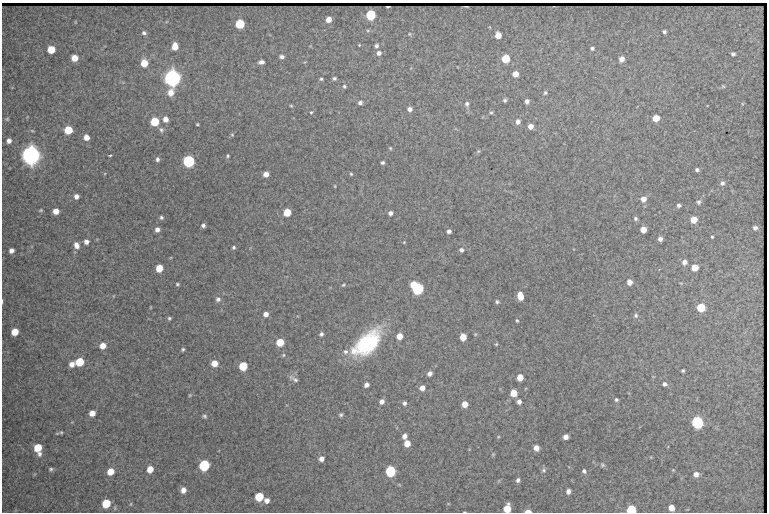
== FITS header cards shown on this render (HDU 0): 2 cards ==
NAXIS1  =                  765 /fastest changing axis
NAXIS2  =                  510 /next to fastest changing axis

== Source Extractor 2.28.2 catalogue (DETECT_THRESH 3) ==
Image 765 x 510 px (HDU 0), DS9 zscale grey, 1 PNG px = 1 image px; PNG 769 x 514 px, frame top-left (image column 1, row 510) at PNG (2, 3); no overlay
Background 2840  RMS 13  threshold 40.1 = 3 sigma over >= 5 px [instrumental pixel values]
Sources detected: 169; all 169 listed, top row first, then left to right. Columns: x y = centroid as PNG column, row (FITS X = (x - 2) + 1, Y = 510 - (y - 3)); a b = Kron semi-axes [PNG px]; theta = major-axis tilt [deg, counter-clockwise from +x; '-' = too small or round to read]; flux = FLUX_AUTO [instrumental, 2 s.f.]
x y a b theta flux
370 15 5 5 - 7.8e+04
329 19 5 4 - 7.5e+03
75 22 5 3 - 7.3e+02
240 24 5 5 - 4.7e+04
664 32 4 3 - 1.8e+03
144 33 6 4 -18 2.0e+03
409 34 5 5 - 1.2e+03
498 35 5 5 - 1.1e+04
359 45 3 2 - 6.2e+02
175 46 6 5 - 1.2e+04
376 46 5 4 - 2.1e+03
592 48 4 4 - 1.8e+03
51 50 5 5 - 2.2e+04
379 53 6 5 - 3.3e+03
733 54 4 4 - 2.0e+03
282 57 5 4 - 2.6e+03
75 58 5 5 - 1.2e+04
506 59 5 5 - 3.7e+04
621 59 5 5 - 6.0e+03
261 62 7 5 6 3.5e+03
144 63 6 5 - 1.9e+04
515 74 5 5 - 9.1e+03
172 78 6 6 - 7.5e+05
334 78 4 4 - 1.6e+03
321 79 4 3 - 1.3e+03
344 86 6 5 - 1.4e+03
723 86 5 4 - 1.0e+03
171 93 8 7 - 9.3e+03
545 93 6 5 - 1.7e+03
505 100 6 5 - 1.7e+03
527 101 5 5 - 3.4e+03
360 103 5 5 - 2.6e+03
467 104 8 6 87 2.9e+03
291 106 4 4 - 9.8e+02
409 109 5 5 - 4.1e+03
311 112 4 3 - 2.1e+03
491 112 6 4 -74 1.4e+03
656 118 5 5 - 1.7e+04
7 119 4 4 - 9.6e+02
165 119 6 5 - 7.0e+03
155 122 5 5 - 4.2e+04
518 122 6 6 - 4.2e+03
197 124 3 3 - 9.5e+02
530 126 5 5 - 6.2e+03
68 130 6 5 - 2.9e+04
161 130 7 6 - 2.5e+03
232 135 5 5 - 1.0e+03
86 137 5 5 - 7.7e+03
9 141 5 4 - 3.9e+03
390 148 5 4 - 1.1e+03
478 151 6 5 - 1.3e+03
31 155 7 7 - 1.1e+06
110 155 3 2 - 1.1e+03
228 156 4 3 - 1.1e+03
157 159 6 5 - 2.3e+03
189 161 6 6 - 1.8e+05
382 162 4 3 - 1.8e+03
697 170 4 3 - 1.8e+03
266 174 5 5 - 6.0e+03
351 174 4 4 - 1.2e+03
722 183 6 6 - 2.6e+03
335 186 5 3 - 7.9e+02
76 196 5 5 - 4.0e+03
643 199 6 6 - 6.8e+03
699 202 7 6 - 2.1e+03
679 205 4 4 - 2.3e+03
41 210 5 3 - 1.1e+03
56 211 5 5 - 9.0e+03
287 212 5 5 - 2.5e+04
390 213 5 4 - 3.0e+03
161 217 4 4 - 1.7e+03
635 218 5 4 - 1.7e+03
694 219 5 5 - 1.4e+04
203 225 4 4 - 2.4e+03
755 228 5 5 - 2.6e+03
157 229 5 5 - 4.1e+03
643 230 5 5 - 9.8e+03
449 231 4 4 - 2.7e+03
712 237 3 3 - 9.5e+02
660 239 4 4 - 3.4e+03
86 242 5 5 - 3.9e+03
404 242 3 3 - 6.7e+02
76 245 8 6 -67 5.1e+03
234 247 4 4 - 1.5e+03
11 250 5 4 - 4.0e+03
461 250 6 5 - 2.2e+03
684 262 6 6 - 3.9e+03
694 267 5 5 - 1.2e+04
159 268 5 5 - 1.9e+04
629 282 5 4 - 6.3e+03
177 284 4 3 - 1.3e+03
343 285 5 4 - 1.0e+03
417 288 8 6 -45 1.7e+05
520 296 7 5 -78 1.2e+04
218 299 7 6 - 2.8e+03
2 301 4 2 - 9.5e+02
497 302 4 4 - 1.6e+03
151 307 4 3 - 6.8e+02
701 307 5 5 - 2.9e+04
266 314 5 5 - 5.0e+03
636 315 6 6 - 1.8e+03
169 318 5 4 - 1.5e+03
517 320 4 2 - 1.0e+03
15 332 6 5 - 1.6e+04
321 334 4 4 - 2.1e+03
399 336 5 5 - 9.0e+03
463 337 5 5 - 1.5e+04
280 342 5 5 - 2.4e+04
367 343 32 17 45 7.4e+04
496 344 4 3 - 1.0e+03
103 346 6 5 - 8.7e+03
183 349 4 3 - 1.3e+03
354 351 11 11 - 8.3e+03
345 352 7 7 - 2.8e+03
283 355 5 5 - 1.2e+03
80 362 6 5 - 3.2e+04
214 363 5 5 - 1.1e+04
72 364 6 5 - 5.4e+03
243 366 6 5 - 3.3e+04
683 371 3 3 - 1.3e+03
430 373 5 4 - 3.7e+03
520 377 5 5 - 1.1e+04
294 379 13 5 -30 3.1e+03
665 384 6 5 - 2.7e+03
366 385 5 4 - 3.8e+03
422 388 6 5 - 5.1e+03
513 393 5 5 - 1.6e+04
190 395 4 4 - 8.5e+02
616 400 4 4 - 1.5e+03
382 402 6 5 - 4.0e+03
519 402 5 5 - 3.6e+03
404 403 5 4 - 2.3e+03
465 404 5 5 - 9.9e+03
92 413 5 5 - 7.9e+03
341 415 5 4 - 1.6e+03
205 416 5 4 - 1.6e+03
697 422 6 6 - 1.4e+05
61 432 5 4 - 1.1e+03
404 436 5 4 - 4.1e+03
498 437 5 3 - 7.7e+02
566 437 5 4 - 5.1e+03
407 443 5 5 - 1.1e+04
38 448 6 6 - 2.2e+04
536 448 5 5 - 6.3e+03
39 454 6 5 - 2.4e+03
493 454 5 4 - 9.6e+02
321 459 5 5 - 4.5e+03
204 465 6 6 - 9.2e+04
602 465 7 6 - 1.6e+03
51 469 5 4 - 1.6e+03
150 469 5 5 - 1.1e+04
543 470 8 6 -90 2.0e+03
673 470 4 4 - 7.9e+02
111 471 6 5 - 1.4e+04
390 471 6 5 - 9.1e+04
584 471 5 5 - 2.2e+03
696 474 6 6 - 4.8e+03
518 480 5 4 - 2.5e+03
183 490 5 5 - 5.4e+03
568 491 5 4 - 3.5e+03
259 496 6 5 - 3.8e+04
267 501 6 6 - 4.9e+03
106 503 6 5 - 3.3e+04
131 504 5 3 - 8.1e+02
671 508 5 5 - 8.5e+03
507 509 7 5 74 1.7e+04
631 510 5 5 - 6.0e+04
528 511 5 3 - 7.4e+03
464 512 3 2 - 6.1e+02
At the frame edge (FLAGS 8, measured only in part): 5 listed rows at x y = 2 301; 507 509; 631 510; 528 511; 464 512